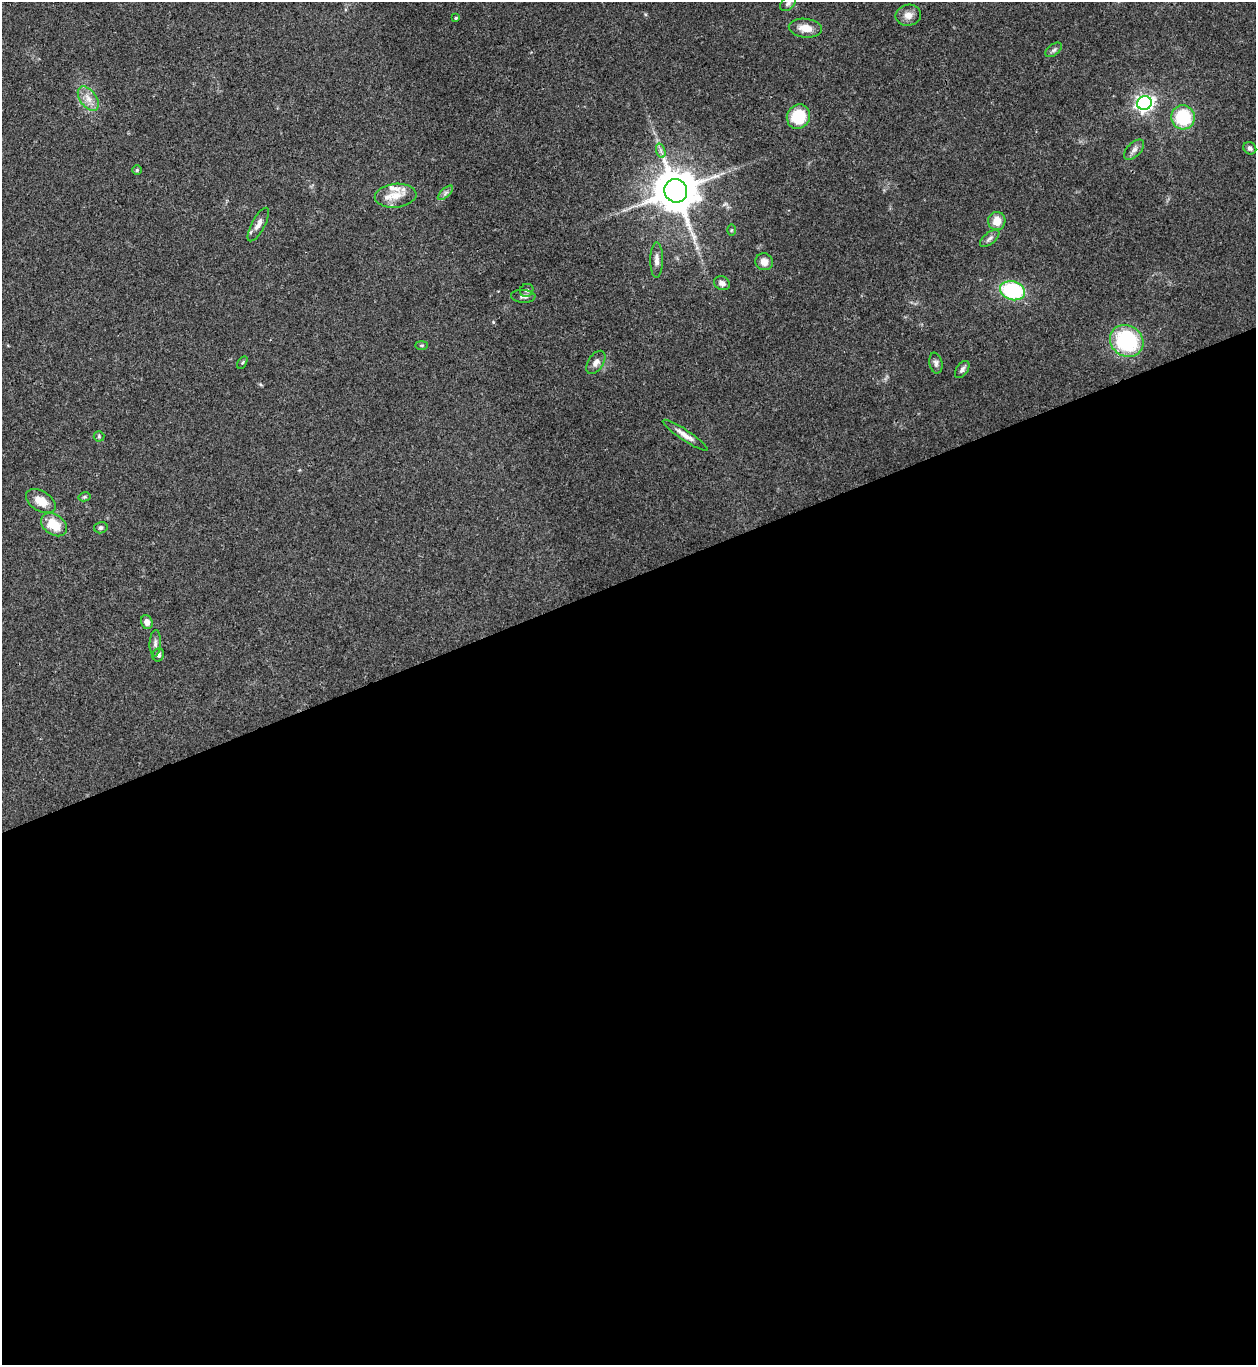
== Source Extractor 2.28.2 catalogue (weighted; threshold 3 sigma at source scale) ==
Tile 15 of 4 x 4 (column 3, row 4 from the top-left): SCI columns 2785-4038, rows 2-1364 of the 5443 x 5458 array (HDU 1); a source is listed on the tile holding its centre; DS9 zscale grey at full resolution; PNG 1258 x 1367 px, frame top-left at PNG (2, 2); each listed source drawn as its Kron ellipse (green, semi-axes under 4 px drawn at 4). Shown black and unused: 58% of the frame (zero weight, under 3 of 4 exposures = <1% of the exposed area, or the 3 px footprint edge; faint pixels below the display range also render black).
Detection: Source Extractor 2.28.2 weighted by HDU 2 'WHT'; one run over the whole footprint, this tile lists its part. Background 0.062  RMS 0.0052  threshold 0.0232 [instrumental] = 3 sigma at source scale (4.5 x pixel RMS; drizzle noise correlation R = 1.50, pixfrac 1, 0.05/0.05 arcsec/px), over >= 5 px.
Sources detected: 43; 2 inside a brighter listed object's ellipse — not listed separately; the other 41 listed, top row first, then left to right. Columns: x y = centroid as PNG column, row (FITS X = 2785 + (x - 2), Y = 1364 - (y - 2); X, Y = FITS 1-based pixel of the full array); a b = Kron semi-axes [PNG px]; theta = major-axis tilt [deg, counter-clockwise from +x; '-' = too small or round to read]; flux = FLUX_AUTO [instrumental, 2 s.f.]
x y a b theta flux
788 3 9 6 40 1.4
908 15 13 10 10 3.8
456 18 4 3 - 0.7
805 28 17 9 -6 6.2
1054 50 9 5 38 1.3
88 99 14 8 -54 4.6
1144 103 7 7 - 200
798 117 12 11 - 20
1183 117 12 12 - 28
1250 148 7 6 - 1.4
1134 150 12 7 46 2.5
661 151 7 4 -72 1.4
137 170 5 5 - 0.66
676 191 12 11 - 2100
445 193 9 4 42 1.4
396 196 21 12 6 7.8
997 221 9 8 - 6.3
258 224 19 6 62 3.5
731 230 6 4 89 0.58
990 238 11 5 39 1.8
657 260 18 6 89 3.1
764 262 9 8 - 3.9
722 283 8 6 -22 2.1
527 290 7 6 - 1.3
1013 291 13 9 -15 44
523 296 12 6 -3 2.2
1127 341 17 15 -34 46
422 345 6 3 0 0.58
596 362 13 7 57 3.1
242 363 7 4 59 0.69
936 363 10 6 -79 1.8
962 369 9 6 54 1.7
685 435 26 5 -34 4.1
99 436 5 5 - 0.72
84 497 6 4 12 0.73
41 501 16 10 -31 7.6
54 525 14 10 -35 12
101 528 7 5 14 1.2
147 622 7 6 - 2.5
155 643 13 5 88 1.9
158 655 7 5 68 1.6